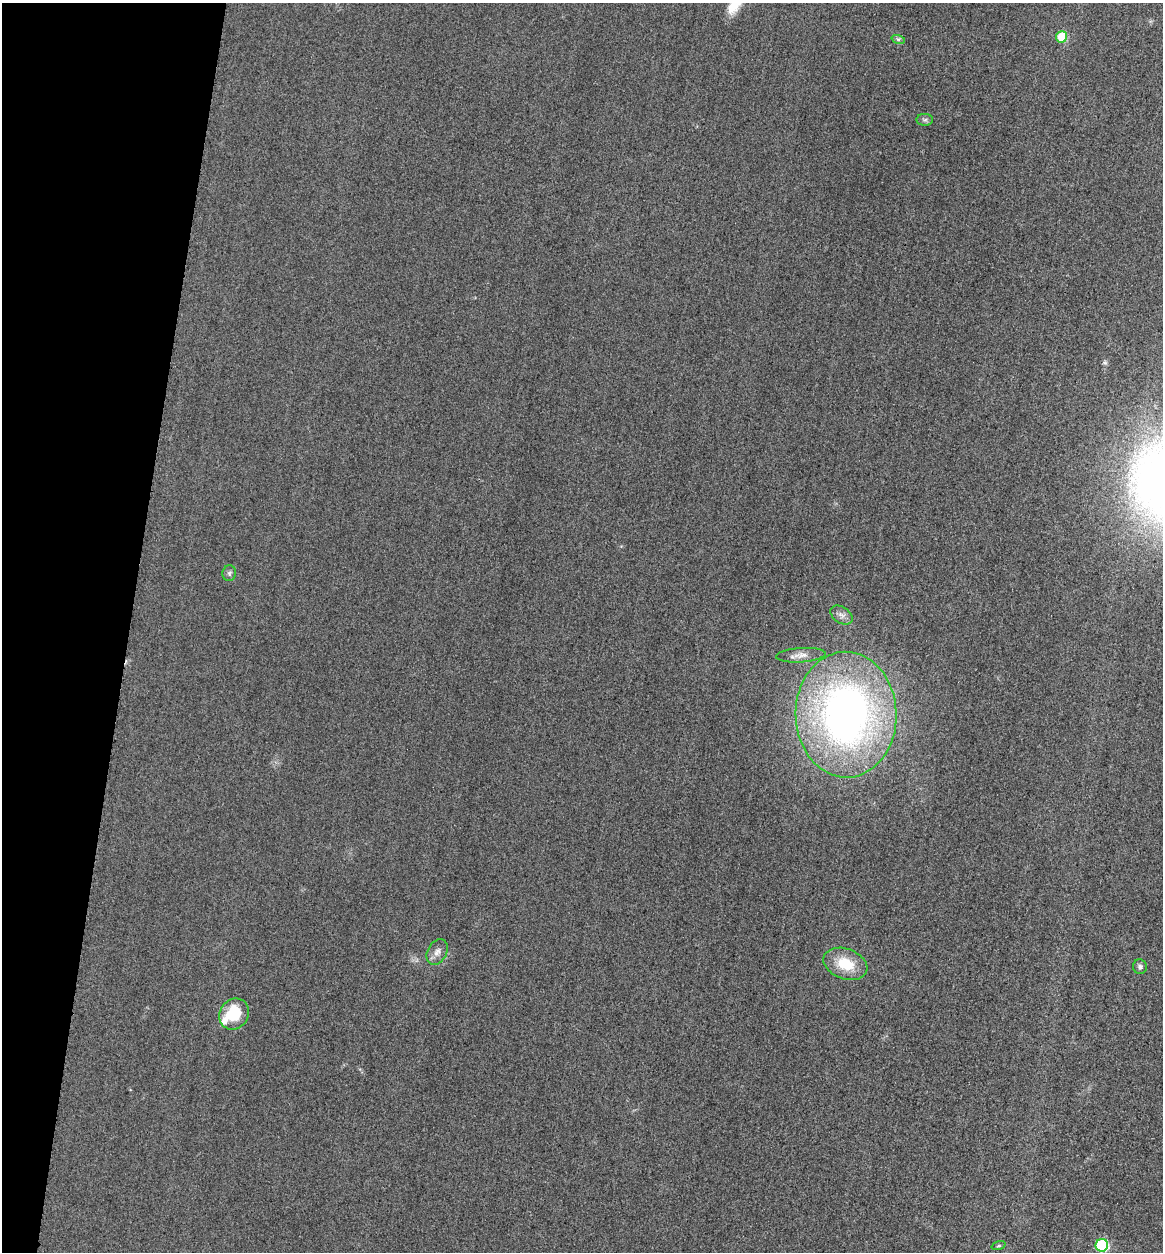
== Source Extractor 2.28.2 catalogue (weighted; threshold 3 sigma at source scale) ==
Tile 9 of 4 x 4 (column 1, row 3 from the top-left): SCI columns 267-1427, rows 1271-2520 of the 5058 x 5038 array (HDU 1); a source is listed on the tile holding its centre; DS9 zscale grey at full resolution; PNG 1165 x 1254 px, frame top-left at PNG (2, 3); each listed source drawn as its Kron ellipse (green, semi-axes under 4 px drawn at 4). Shown black and unused: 11% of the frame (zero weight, under 3 of 4 exposures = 3% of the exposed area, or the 3 px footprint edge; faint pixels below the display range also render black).
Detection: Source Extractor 2.28.2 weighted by HDU 2 'WHT'; one run over the whole footprint, this tile lists its part. Background 0.0723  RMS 0.017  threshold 0.0777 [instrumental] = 3 sigma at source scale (4.5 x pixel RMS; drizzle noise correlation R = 1.50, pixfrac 1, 0.05/0.05 arcsec/px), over >= 5 px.
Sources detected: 14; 1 inside a brighter listed object's ellipse — not listed separately; the other 13 listed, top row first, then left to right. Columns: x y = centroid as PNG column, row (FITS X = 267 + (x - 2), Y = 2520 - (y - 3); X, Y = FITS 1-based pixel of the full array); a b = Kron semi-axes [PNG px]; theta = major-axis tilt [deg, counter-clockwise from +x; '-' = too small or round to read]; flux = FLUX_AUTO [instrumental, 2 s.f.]
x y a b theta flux
1062 37 5 5 - 98
898 39 7 4 -18 3.2
925 120 8 6 2 4.3
229 573 8 6 78 4.6
841 615 12 8 -34 9.1
801 655 25 7 4 15
846 715 63 50 -89 970
437 952 14 9 61 11
845 964 23 15 -20 50
1140 967 7 7 - 4.7
234 1014 16 14 55 65
1102 1245 6 6 - 180
998 1246 7 3 19 2.2